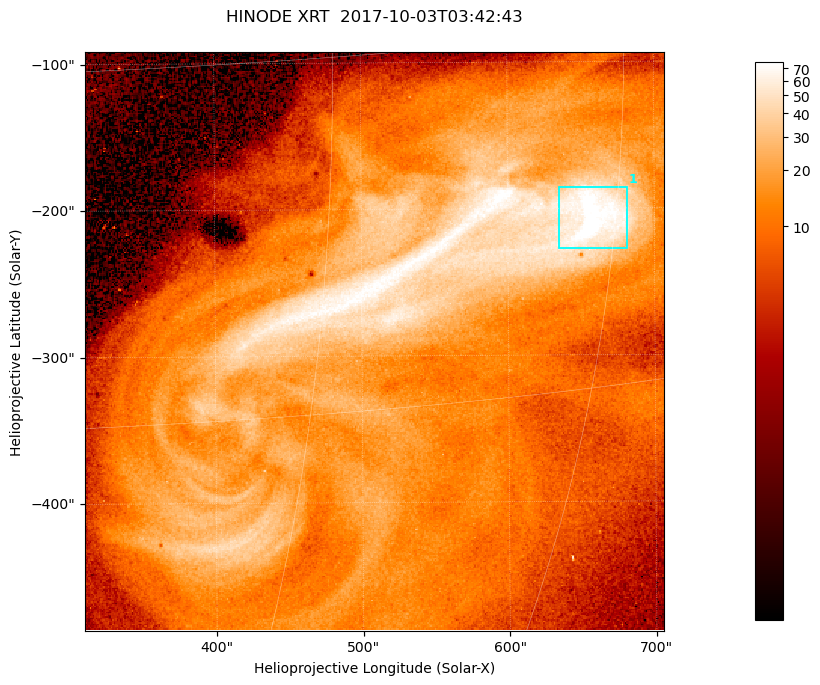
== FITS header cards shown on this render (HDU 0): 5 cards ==
TELESCOP= 'HINODE  '           /
INSTRUME= 'XRT     '           /
DATE_OBS= '2017-10-03T03:42:43.941' /
CTYPE1  = 'Solar-X '           /
CTYPE2  = 'Solar-Y '           /

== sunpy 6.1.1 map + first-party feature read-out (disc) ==
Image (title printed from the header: HINODE XRT  2017-10-03T03:42:43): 384 x 384 px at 1.03 arcsec/px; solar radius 958 arcsec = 932 px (partial field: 5.4% of the solar disc is inside the frame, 100% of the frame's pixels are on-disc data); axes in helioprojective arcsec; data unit not stated in the header (colour bar unlabelled)
Orientation: roll -0.357 deg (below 1 deg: not rotated)
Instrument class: DISC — disc imager (sunpy class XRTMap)
Bright regions (active regions / flare kernels): reference = the on-disc median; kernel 3 px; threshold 5 sigma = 49.3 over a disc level ~11.9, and >= 1.15x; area >= 147 px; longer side >= 5 px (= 5.1 arcsec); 1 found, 1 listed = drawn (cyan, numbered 1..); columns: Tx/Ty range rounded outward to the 5 arcsec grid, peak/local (2 s.f.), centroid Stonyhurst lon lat
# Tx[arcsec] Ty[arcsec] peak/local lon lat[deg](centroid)
1 635..685 -230..-185 7.6 +44 -8